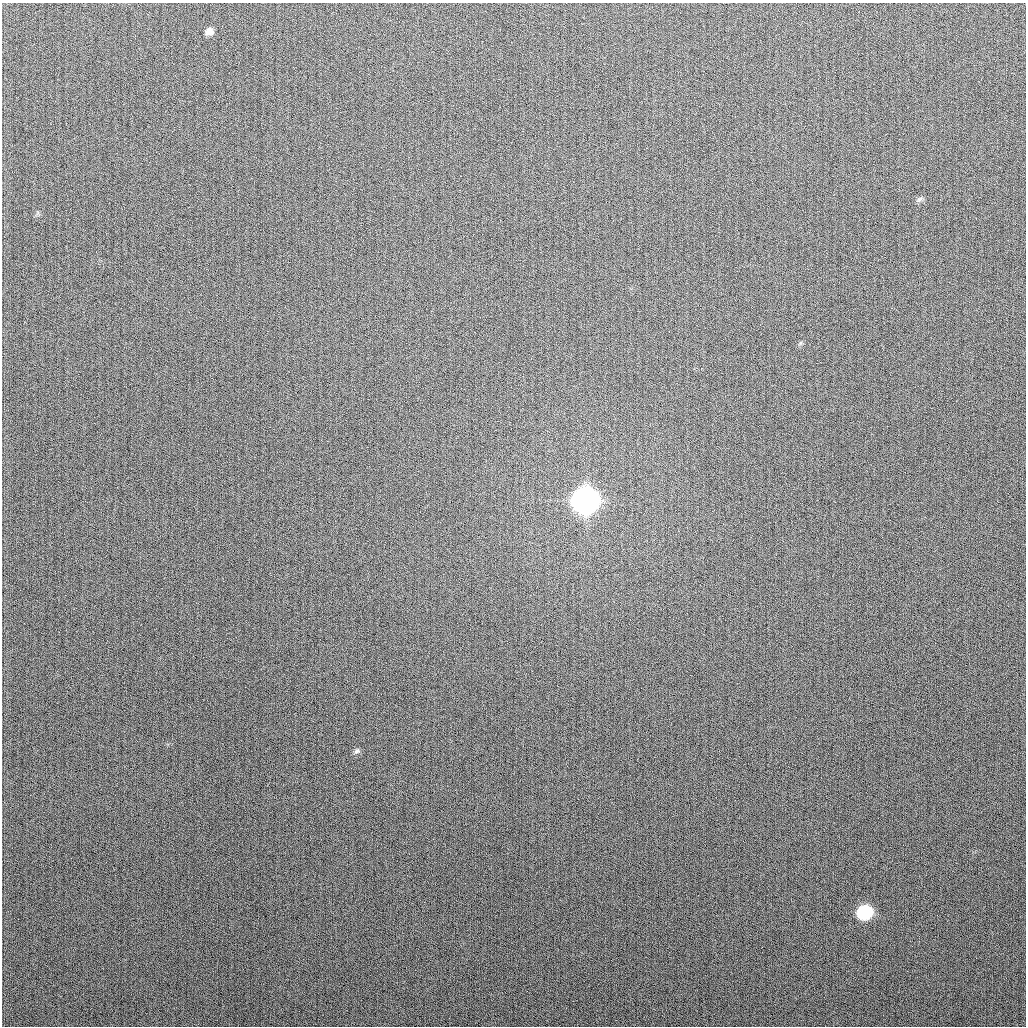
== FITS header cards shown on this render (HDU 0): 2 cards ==
NAXIS1  =                 1024
NAXIS2  =                 1024

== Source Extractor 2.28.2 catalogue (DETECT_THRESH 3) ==
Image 1024 x 1024 px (HDU 0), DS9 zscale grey, 1 PNG px = 1 image px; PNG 1028 x 1028 px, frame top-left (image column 1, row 1024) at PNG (2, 3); no overlay
Background 266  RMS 10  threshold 30.8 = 3 sigma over >= 5 px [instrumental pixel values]
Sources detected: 5; all 5 listed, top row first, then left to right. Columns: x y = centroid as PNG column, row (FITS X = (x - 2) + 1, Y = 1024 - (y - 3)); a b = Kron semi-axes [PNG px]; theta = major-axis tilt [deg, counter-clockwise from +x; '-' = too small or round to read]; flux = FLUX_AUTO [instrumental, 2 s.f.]
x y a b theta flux
209 31 9 8 - 4.3e+03
919 199 8 5 36 1.6e+03
585 500 12 10 27 1.0e+06
356 751 9 7 40 2.0e+03
865 912 10 8 21 7.8e+04